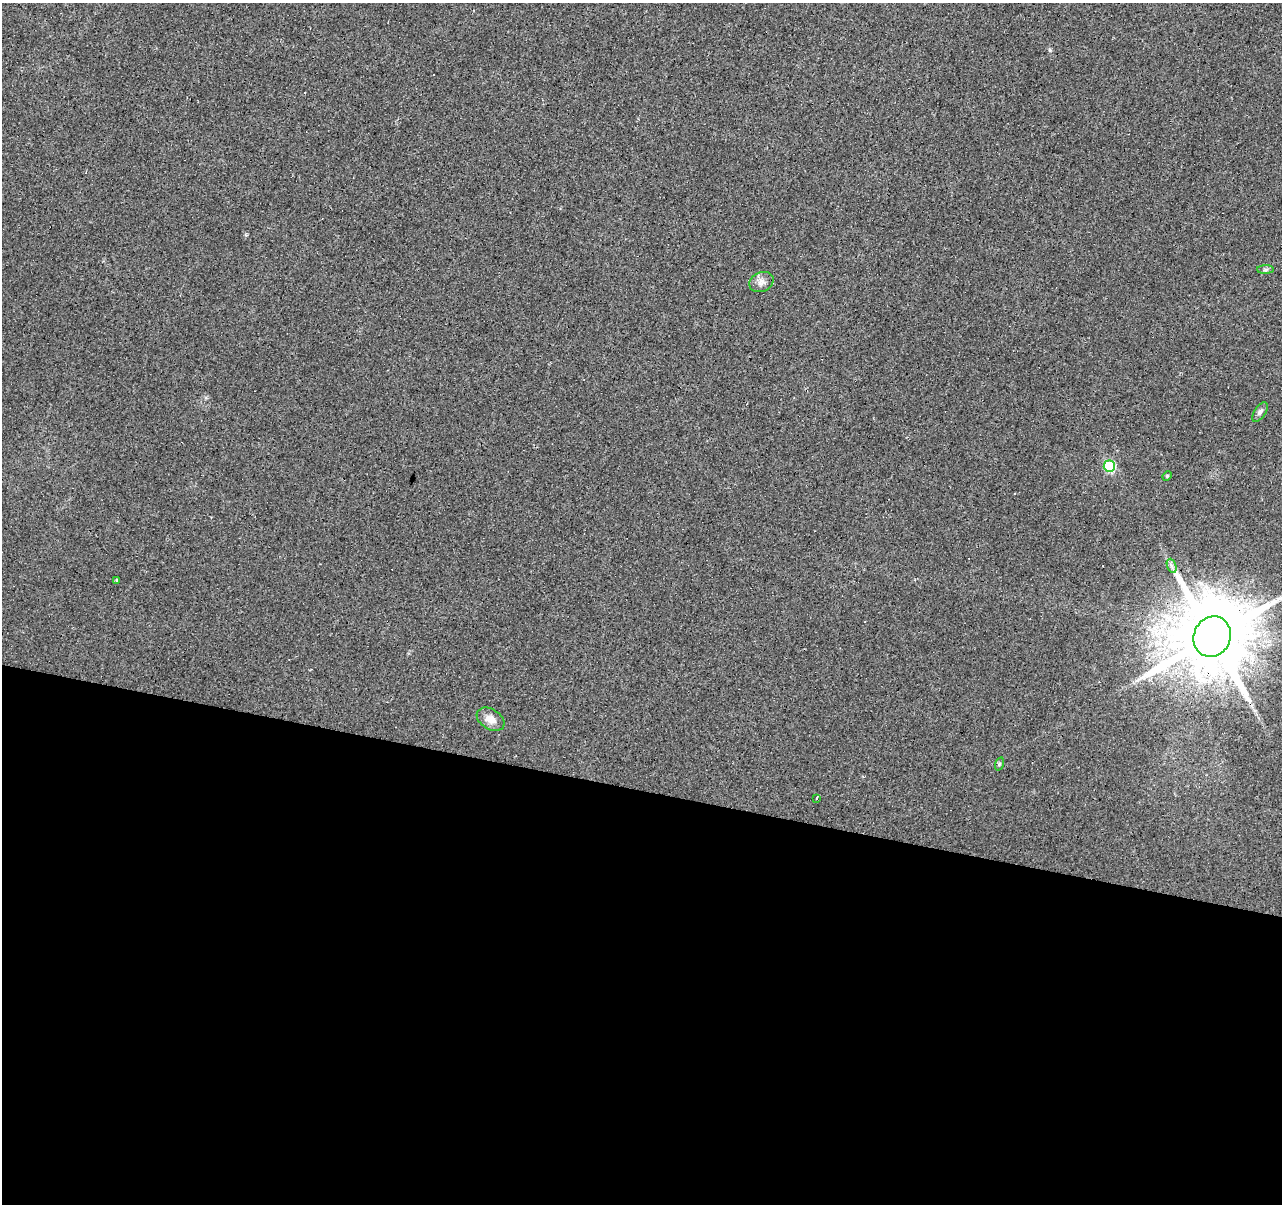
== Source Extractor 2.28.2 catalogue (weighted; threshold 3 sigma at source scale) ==
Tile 14 of 4 x 4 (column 2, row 4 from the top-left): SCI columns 1285-2564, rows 280-1481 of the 5124 x 5307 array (HDU 1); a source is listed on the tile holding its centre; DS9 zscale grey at full resolution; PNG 1284 x 1206 px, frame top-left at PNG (2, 3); each listed source drawn as its Kron ellipse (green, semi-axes under 4 px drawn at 4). Shown black and unused: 34% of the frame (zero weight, under 2 of 3 exposures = <1% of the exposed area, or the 3 px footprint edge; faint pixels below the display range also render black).
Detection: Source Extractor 2.28.2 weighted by HDU 2 'WHT'; one run over the whole footprint, this tile lists its part. Background 0.0329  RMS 0.0062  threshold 0.0278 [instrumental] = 3 sigma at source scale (4.5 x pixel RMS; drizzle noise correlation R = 1.50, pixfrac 1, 0.0396/0.0396 arcsec/px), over >= 5 px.
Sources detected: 19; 7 cosmic-ray / hot-pixel residue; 1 long thin detection or spike segment (spike, bleed or trail) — neither listed nor drawn; the other 11 listed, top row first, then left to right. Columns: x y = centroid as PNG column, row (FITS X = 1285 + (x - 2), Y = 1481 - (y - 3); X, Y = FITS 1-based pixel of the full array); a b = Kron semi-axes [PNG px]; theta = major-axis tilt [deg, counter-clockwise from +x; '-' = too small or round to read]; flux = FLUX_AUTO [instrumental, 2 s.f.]
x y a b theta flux
1265 270 8 4 1 1.1
761 282 12 9 25 3.7
1260 412 11 5 57 2.2
1109 466 6 5 - 47
1167 476 5 4 - 0.77
1172 566 7 4 -70 1.5
116 580 3 3 - 2.2
1212 637 21 18 65 8400
491 719 15 10 -32 5.6
999 764 7 4 71 0.89
817 798 4 3 - 1.9
Overlapping masked pixels (flux is a lower limit): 1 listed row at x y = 1212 637
Isophote crosses this tile's border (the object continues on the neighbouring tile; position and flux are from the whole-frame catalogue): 1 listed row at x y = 1212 637